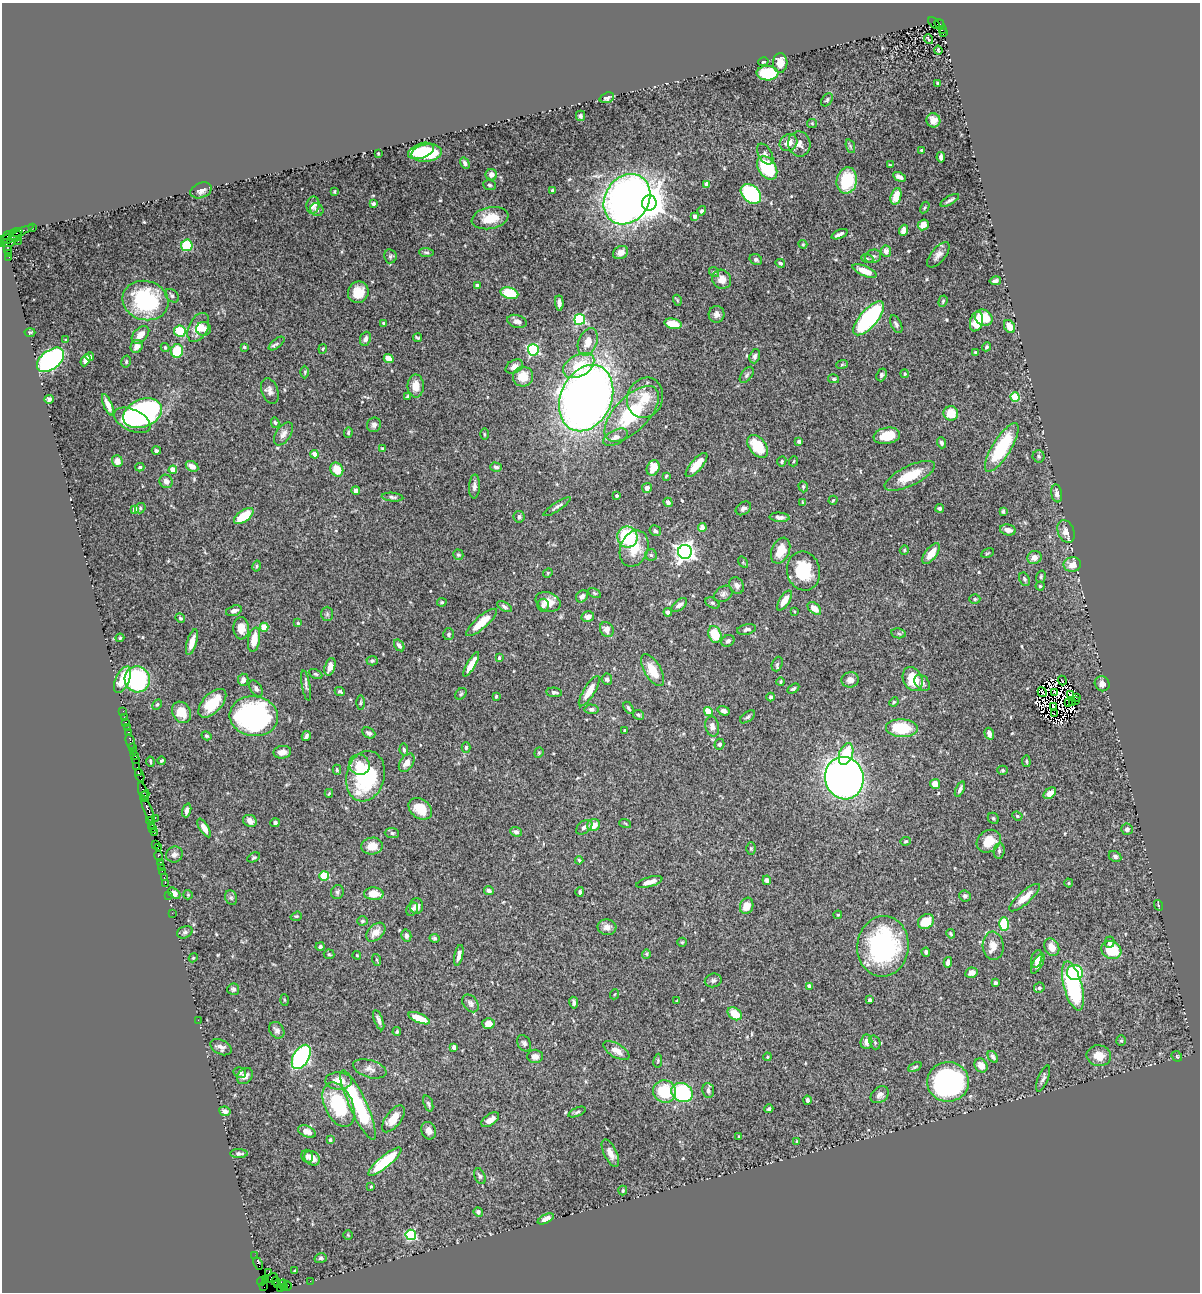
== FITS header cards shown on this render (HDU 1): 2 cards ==
NAXIS1  =                 1198
NAXIS2  =                 1290

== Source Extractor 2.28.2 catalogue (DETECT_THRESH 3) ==
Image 1198 x 1290 px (HDU 1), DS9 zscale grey, 1 PNG px = 1 image px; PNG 1202 x 1294 px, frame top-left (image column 1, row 1290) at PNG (2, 3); each listed source drawn as its Kron ellipse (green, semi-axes under 4 px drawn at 4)
Background 1.5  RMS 0.03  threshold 0.0905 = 3 sigma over >= 5 px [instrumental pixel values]
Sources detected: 542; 10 with non-positive FLUX_AUTO (blend fragments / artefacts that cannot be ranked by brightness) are neither listed nor drawn; of the other 532, the 500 brightest by FLUX_AUTO listed and drawn (32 fainter detections omitted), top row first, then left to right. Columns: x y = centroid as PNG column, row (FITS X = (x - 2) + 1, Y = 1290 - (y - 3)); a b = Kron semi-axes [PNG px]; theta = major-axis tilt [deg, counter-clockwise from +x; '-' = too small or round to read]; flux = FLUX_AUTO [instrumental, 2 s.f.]
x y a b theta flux
934 23 7 3 -46 170
939 24 5 3 - 310
942 29 3 2 - 150
943 32 4 3 - 120
928 39 5 2 - 2
938 50 4 3 - 2.4
763 62 5 3 - 2
780 63 10 7 88 24
767 73 11 7 -2 120
938 84 4 3 - 3
607 98 7 5 20 8
827 100 7 5 56 3.5
580 116 5 4 - 3.7
933 120 7 7 - 15
812 123 5 4 - 2.3
788 143 9 8 - 20
799 144 12 11 - 14
850 146 7 4 -71 3.6
421 151 13 7 20 57
922 151 3 3 - 4.1
378 153 3 2 - 1.8
427 153 15 8 8 90
765 154 11 6 -61 7.1
941 157 5 4 - 8.2
465 163 6 4 -59 5.5
890 165 3 2 - 2.1
767 168 13 8 -55 140
491 175 6 5 - 13
899 177 7 4 -27 8.6
847 181 13 10 79 95
707 184 4 4 - 22
489 185 6 4 -6 3.2
201 190 11 7 22 11
334 191 3 2 - 2
553 191 3 3 - 3.1
751 194 11 8 -42 180
896 196 8 5 73 32
627 199 26 22 56 1200
950 200 10 3 30 4.9
649 203 7 7 - 3600
373 204 3 3 - 3.5
313 205 8 6 80 10
925 208 6 3 59 2.5
317 210 7 6 - 4.4
702 211 5 4 - 4.5
695 216 4 4 - 8.8
490 218 19 10 11 49
923 225 6 5 - 18
33 227 2 2 - 22
903 230 6 4 68 11
16 233 7 3 20 490
839 234 8 3 23 6.8
12 236 24 4 27 380
17 236 6 3 44 190
6 237 6 2 50 120
18 241 2 2 - 39
8 243 7 4 4 80
803 244 4 4 - 2.5
187 245 6 5 - 72
8 249 3 3 - 83
886 251 5 5 - 10
426 252 7 4 -2 3.5
621 253 8 6 29 15
9 254 3 2 - 540
938 255 15 7 50 12
390 256 7 6 - 4.2
873 256 8 6 20 6.3
9 257 3 2 - 15
867 258 6 3 -19 2.6
756 259 6 5 - 5.5
780 263 5 3 - 3.9
865 271 13 5 -24 26
714 272 5 5 - 2.9
722 279 10 9 - 16
995 281 6 3 12 5
477 286 4 3 - 11
358 292 11 10 - 38
509 293 9 5 -16 70
172 296 8 5 -42 6.1
677 300 5 3 - 1.9
145 301 23 19 -16 200
943 301 6 4 70 2.4
559 303 7 4 -87 7.5
717 314 8 8 - 9.9
869 318 21 8 49 280
984 318 9 7 -32 32
580 319 5 5 - 170
517 321 10 6 -15 9
976 322 10 6 76 44
383 323 3 3 - 2.7
673 324 9 5 -12 49
896 324 9 5 -63 5.4
1009 326 7 5 -57 22
198 327 15 9 63 29
203 329 7 7 - 13
180 331 5 5 - 68
30 332 5 3 - 2
140 335 10 6 44 15
418 338 4 3 - 2.7
365 339 7 5 68 7.9
66 340 3 3 - 3.5
588 342 14 9 67 24
277 344 9 4 38 4.5
137 346 7 6 - 13
165 347 4 4 - 4.5
244 347 3 3 - 2.8
986 347 5 4 - 3.4
323 349 5 4 - 2.2
533 350 5 5 - 260
177 351 7 6 - 65
975 353 3 3 - 2.8
755 356 7 5 72 5.8
90 357 4 3 - 4.5
389 359 5 4 - 26
50 360 16 9 38 410
86 360 6 4 64 13
126 362 6 4 78 2.9
842 364 6 3 20 2.5
579 366 17 11 30 64
514 367 9 6 29 13
305 372 6 4 90 2.9
905 374 4 4 - 3.3
747 375 9 5 54 4.5
882 375 6 5 - 5.1
523 377 10 9 - 34
834 379 5 4 - 3.2
416 386 11 8 -90 24
270 391 13 8 -70 11
407 397 4 3 - 2.9
1015 397 4 4 - 96
586 398 34 25 66 2100
645 398 20 17 68 46
49 399 4 4 - 4.9
108 405 11 4 -67 16
143 413 20 14 22 370
951 413 7 7 - 35
632 414 35 17 46 150
132 420 19 10 -25 89
275 423 5 4 - 2.9
374 425 7 7 - 7
348 432 5 4 - 3
283 434 13 7 56 11
484 434 5 3 - 2.4
887 436 13 8 10 43
615 437 13 7 26 14
799 441 3 3 - 4.5
941 443 5 4 - 4.7
758 446 13 8 -52 74
1002 447 28 9 58 140
382 448 4 3 - 2.7
156 451 4 4 - 4.8
315 454 4 4 - 31
1039 456 6 6 - 4.3
117 461 6 5 - 16
782 461 5 4 - 3.2
794 461 5 3 - 1.9
697 465 15 5 49 33
192 466 7 5 -29 13
140 467 4 3 - 2.8
496 467 6 4 -16 5.4
653 468 8 6 64 38
173 470 4 4 - 33
337 470 7 6 - 38
666 476 3 3 - 2.1
910 476 27 10 26 53
166 481 7 6 - 9.9
474 486 12 5 87 8.5
803 487 6 4 -70 2.9
647 488 5 5 - 13
356 491 4 4 - 7.8
1057 493 9 5 -81 8.7
617 496 3 3 - 4.6
392 497 11 4 -6 5.2
833 500 5 3 - 2.3
668 502 5 4 - 6.1
803 502 4 3 - 2
557 507 16 4 33 6.1
140 508 5 4 - 3.4
743 508 8 6 33 6.1
940 508 4 4 - 3.9
135 510 4 4 - 27
1003 511 4 3 - 3.9
244 516 11 5 35 61
519 517 6 5 - 6.8
780 517 10 4 -4 7.7
702 528 4 4 - 20
1008 530 8 5 -12 12
655 531 6 5 - 4.9
1066 531 12 8 -68 15
627 537 10 10 - 120
634 549 18 13 69 47
904 550 5 4 - 2.7
781 551 13 9 66 37
685 552 7 7 - 1100
931 553 12 5 53 26
987 553 7 3 26 2.1
458 555 5 5 - 3.3
651 555 6 5 - 3.3
1034 558 7 6 - 13
743 562 6 4 -57 2.5
1072 565 9 7 7 19
257 566 5 4 - 2.8
803 571 20 16 -77 86
548 573 5 4 - 2.4
1041 577 6 4 72 2.9
1024 579 7 5 -62 4.5
737 585 8 7 - 8.8
1040 586 4 4 - 2.8
594 593 7 4 -27 2.8
723 594 10 7 33 7.2
582 596 6 5 - 8.3
975 599 5 4 - 3.1
784 601 11 5 57 22
442 602 5 4 - 3.1
548 602 13 9 -21 24
712 603 7 5 -26 3.8
543 605 6 5 - 8.8
679 605 9 5 39 8.5
504 607 8 4 -29 4.5
814 608 8 5 -42 17
234 611 8 5 17 8.4
794 611 4 3 - 1.9
668 612 4 4 - 6.3
327 614 7 6 - 4.2
588 616 6 5 - 11
180 618 5 4 - 3.6
481 622 19 6 41 40
298 623 4 3 - 2.3
264 627 4 4 - 52
241 628 11 7 -87 21
607 629 8 6 -61 13
747 629 10 5 12 6.5
898 633 7 5 -8 4.1
448 634 6 5 - 4.3
715 634 8 6 -70 57
120 638 4 3 - 2.2
254 640 12 6 79 35
728 641 7 5 33 5.5
192 642 13 4 73 18
399 645 6 4 -54 8.4
499 658 4 3 - 5.6
372 661 5 5 - 4.3
471 664 14 4 59 28
777 664 7 5 69 3.5
330 667 9 5 73 17
652 670 18 8 -59 42
315 674 7 4 -25 3.6
137 679 13 12 - 210
607 679 5 5 - 6.2
913 679 12 9 -64 62
122 680 14 6 65 51
243 680 6 5 - 10
850 680 8 7 - 12
1062 680 5 2 - 2.7
781 682 4 3 - 2.7
922 683 9 6 -51 6.5
1102 684 8 7 - 10
306 686 15 4 -80 6
256 688 9 5 -58 6.3
793 689 6 4 31 3.5
589 691 17 5 58 26
340 692 5 4 - 4
554 692 8 4 -6 5
1042 692 5 3 - 3.4
1054 692 3 2 - 3.8
461 694 6 5 - 3.1
1070 695 3 2 - 3
496 696 3 3 - 2.5
771 697 4 4 - 4.5
1076 697 2 2 - 2.3
1076 700 4 2 - 4
894 702 5 4 - 2.5
212 703 17 9 46 56
361 703 7 3 89 2.7
1069 703 2 2 - 2.4
1072 703 3 2 - 4
157 705 6 4 61 2.6
1053 707 3 2 - 6.9
628 708 7 4 -58 4.1
591 709 7 5 -5 5.1
123 711 2 2 - 21
724 711 6 4 -18 9.7
181 712 11 9 -57 32
708 712 5 4 - 38
1054 714 3 2 - 3.6
638 715 6 4 -28 3.2
254 716 24 20 -7 460
747 717 9 4 37 4.3
124 718 2 2 - 17
125 722 3 2 - 100
712 726 10 7 -78 11
127 728 2 2 - 23
902 728 16 9 -2 92
625 730 3 3 - 4
128 733 4 3 - 160
369 733 7 5 -26 6.4
989 734 6 4 -73 11
206 736 5 4 - 3.1
306 736 5 4 - 5.7
130 742 8 3 -74 130
719 744 5 4 - 5.1
132 747 3 2 - 100
466 747 5 4 - 4.6
404 750 6 4 -79 3.5
133 751 2 2 - 92
282 752 9 6 9 14
539 753 5 4 - 2.6
846 754 11 6 71 67
134 756 3 3 - 130
135 759 2 2 - 130
162 761 4 3 - 2.7
1026 761 6 3 -84 2.5
150 762 5 2 - 2.9
407 763 10 6 57 15
359 765 10 10 - 22
137 767 2 2 - 47
337 770 5 4 - 2.7
1003 770 5 4 - 2.6
138 772 4 3 - 170
140 775 6 3 -70 210
365 776 25 19 76 190
844 778 21 19 -74 1700
935 784 5 5 - 19
960 789 8 3 66 5.4
143 791 9 3 -75 310
329 793 4 2 - 1.8
1050 793 7 5 41 13
145 796 6 2 68 140
420 809 13 9 -37 38
148 810 15 4 -70 1100
187 810 7 4 72 6.9
1017 816 5 4 - 2.7
155 818 2 2 - 60
993 818 6 5 - 3.6
150 821 2 2 - 33
250 821 7 5 -24 14
275 823 5 4 - 4.2
625 823 6 3 -19 2.3
151 825 3 2 - 83
594 825 6 6 - 24
584 827 9 6 38 6.1
204 828 10 4 -59 12
153 829 3 2 - 79
1127 829 6 5 - 5.6
516 832 6 4 -23 6.8
154 833 2 2 - 30
392 833 7 5 -3 4.1
906 841 5 4 - 2.5
989 841 13 10 37 38
156 844 3 2 - 110
372 846 11 8 8 26
158 848 3 2 - 32
751 848 6 4 90 2.9
999 851 8 5 82 5.5
174 855 8 8 - 7.7
159 856 5 3 - 160
1115 856 6 5 - 5
254 857 7 4 28 3.2
579 860 4 3 - 2.6
160 862 2 2 - 54
162 867 3 2 - 120
162 871 2 2 - 81
324 876 5 4 - 95
164 877 2 2 - 48
767 880 5 4 - 6.9
649 882 13 5 15 15
165 883 2 2 - 58
1069 883 4 4 - 2.1
489 891 5 4 - 6.3
337 892 7 6 - 4.7
580 892 5 4 - 5.5
174 893 7 4 -37 11
374 894 9 6 -1 31
168 895 2 2 - 37
188 895 5 4 - 2.5
965 896 6 5 - 5.3
231 898 7 6 - 4.3
1025 898 19 6 41 26
1158 905 5 3 - 2.3
416 906 8 6 89 12
747 906 8 6 71 22
412 909 7 5 56 8
172 913 2 2 - 50
838 915 4 3 - 2.1
296 916 6 4 18 2.4
362 921 5 4 - 3.6
926 921 8 6 34 44
1004 924 7 5 88 88
607 927 9 8 - 12
185 932 8 6 21 4.6
376 932 11 7 44 20
951 934 5 3 - 3
406 936 6 5 - 7.8
434 938 5 4 - 3.7
682 942 5 4 - 2.2
1110 942 5 5 - 5.6
883 946 30 25 84 280
993 946 14 10 -85 19
320 947 4 4 - 4.1
1052 947 9 7 -62 19
1111 950 10 8 -26 68
926 952 4 3 - 4.6
329 954 5 5 - 2.8
646 954 5 4 - 2.4
357 955 4 3 - 2.1
459 955 10 4 78 9.5
193 958 4 3 - 1.8
1037 959 9 5 72 12
377 960 6 4 -71 2.6
948 962 5 4 - 11
1038 964 11 5 61 15
1075 972 8 7 - 120
971 973 6 5 - 15
713 980 8 7 - 5.8
995 983 4 3 - 6.3
809 986 4 4 - 15
1073 986 25 9 -75 260
1039 988 5 5 - 5.5
233 989 6 5 - 4.3
615 994 5 3 - 1.9
284 1000 5 3 - 2.1
870 1000 4 4 - 6
677 1001 4 3 - 2.1
470 1003 10 7 -52 6.9
574 1003 6 4 -79 6.4
735 1014 8 5 -34 34
419 1018 11 4 -22 38
198 1020 2 2 - 15
379 1020 11 4 -68 6.8
488 1024 6 5 - 13
277 1030 9 7 -54 9.8
397 1032 4 4 - 3.6
1121 1041 5 4 - 2.5
866 1042 7 6 - 13
875 1042 7 5 -71 3.9
524 1043 9 6 -60 5.3
221 1047 11 7 -27 10
454 1047 4 3 - 8.9
616 1050 15 7 -31 17
535 1056 8 6 -3 9.2
1099 1056 12 10 -10 27
1177 1056 6 4 -45 2.7
301 1057 13 7 60 390
767 1057 4 4 - 2.2
993 1057 6 4 -55 4.7
658 1061 7 3 82 2.4
981 1065 7 6 - 18
915 1067 7 4 25 3.3
370 1069 17 8 -17 14
240 1072 6 5 - 5.5
245 1076 9 7 46 10
1043 1078 14 5 67 6.7
339 1081 13 8 -1 31
948 1082 21 20 - 510
665 1091 12 11 - 81
708 1091 7 6 - 6.8
682 1092 11 9 -26 210
880 1095 10 7 38 9.3
807 1100 4 3 - 5.1
428 1103 8 4 -71 3.8
339 1105 23 14 -66 140
358 1105 38 8 -65 160
769 1109 4 3 - 3.5
225 1111 6 4 -9 8.5
577 1112 9 4 22 4
393 1119 16 7 53 29
490 1120 10 5 35 14
429 1131 9 7 -68 12
307 1132 9 5 -24 17
739 1137 3 3 - 2.6
330 1140 4 4 - 3.3
796 1141 4 3 - 2.4
239 1153 9 4 0 5.2
610 1153 15 6 -64 14
307 1156 6 5 - 6.1
312 1158 8 6 -34 15
385 1162 21 6 40 110
480 1176 8 5 -68 4.2
371 1186 3 2 - 2.3
623 1190 5 3 - 3.3
478 1212 5 4 - 5.3
546 1219 9 4 26 9.8
348 1235 4 4 - 2.1
411 1235 5 5 - 180
255 1256 2 2 - 28
321 1258 6 5 - 3.6
258 1263 6 3 -64 230
295 1271 3 3 - 3.3
268 1273 2 2 - 38
272 1278 6 3 27 230
266 1280 4 3 - 530
276 1281 4 3 - 100
310 1281 2 2 - 30
261 1282 4 3 - 35
282 1284 5 2 - 96
278 1285 3 2 - 98
287 1286 4 2 - 59
264 1287 2 2 - 5.5
280 1288 2 2 - 33
284 1288 3 3 - 95
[32 fainter detections neither listed nor drawn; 10 non-positive-flux detections neither listed nor drawn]